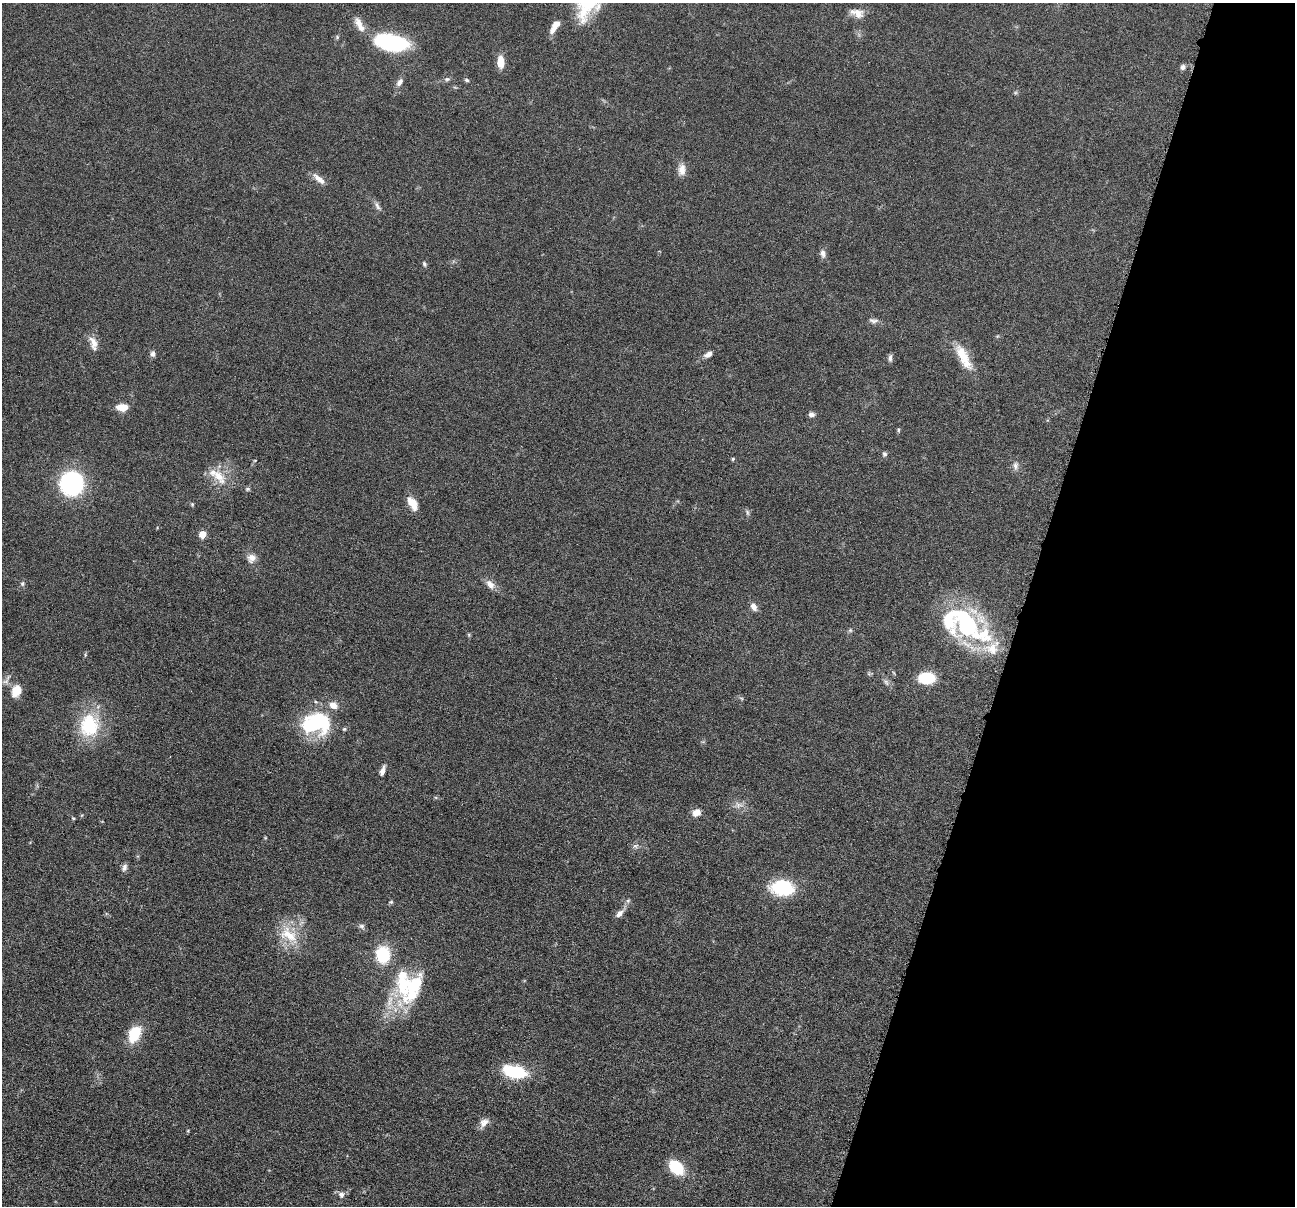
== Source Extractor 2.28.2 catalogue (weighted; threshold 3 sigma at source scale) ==
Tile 8 of 4 x 4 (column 4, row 2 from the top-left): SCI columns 3885-5177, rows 2663-3866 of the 5182 x 5200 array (HDU 1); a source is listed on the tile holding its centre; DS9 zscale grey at full resolution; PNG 1297 x 1208 px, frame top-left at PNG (2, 3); no overlay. Shown black and unused: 21% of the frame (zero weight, under 4 of 8 exposures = <1% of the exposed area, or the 3 px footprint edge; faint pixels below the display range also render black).
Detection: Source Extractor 2.28.2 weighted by HDU 2 'WHT'; one run over the whole footprint, this tile lists its part. Background 0.0362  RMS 0.0035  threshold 0.0142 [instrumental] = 3 sigma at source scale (4.09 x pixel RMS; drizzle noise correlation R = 1.36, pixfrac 0.8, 0.05/0.05 arcsec/px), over >= 5 px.
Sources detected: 75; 1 inside a brighter object's white glare — not listed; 11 inside a brighter listed object's ellipse — not listed separately; the other 63 listed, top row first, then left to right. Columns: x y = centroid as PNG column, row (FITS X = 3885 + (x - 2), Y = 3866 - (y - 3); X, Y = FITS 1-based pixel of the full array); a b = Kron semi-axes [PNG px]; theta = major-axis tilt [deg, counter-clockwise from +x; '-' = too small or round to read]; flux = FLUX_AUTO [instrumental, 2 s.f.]
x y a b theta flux
857 13 18 10 -21 3
359 24 24 9 -62 3.4
555 27 15 6 58 3.5
391 42 35 17 -12 29
501 62 13 7 -89 4
1183 67 7 6 - 1
447 79 8 5 1 0.72
467 80 6 4 -18 0.55
400 82 11 6 56 1.5
682 170 15 9 87 2.6
319 179 20 7 -40 2.5
377 206 13 5 -62 1.2
823 254 10 7 -76 1.5
424 264 7 4 -59 0.59
873 321 13 6 -2 1.2
93 342 18 9 -72 2.8
153 354 7 6 - 1.1
708 354 10 6 28 1.6
964 357 36 11 -62 7.5
890 358 10 5 86 0.91
122 407 10 6 -3 5.9
811 414 7 6 - 1.2
898 430 6 4 89 0.42
884 454 7 6 - 0.68
733 459 4 3 - 0.46
255 460 5 3 - 0.25
1015 466 11 7 -89 1.4
219 476 25 13 -54 6
71 483 21 20 - 38
247 489 7 5 14 0.61
413 503 11 6 -59 6.3
192 504 5 5 - 0.4
747 512 9 5 -77 0.66
202 534 5 5 - 7.5
251 558 12 11 - 2.3
22 584 7 5 88 0.69
490 584 16 9 -50 2.3
754 606 9 6 -65 1.9
966 623 40 32 -53 40
850 630 6 4 -46 0.46
469 635 6 4 -72 0.4
927 678 13 9 0 13
886 682 7 6 - 0.86
17 691 13 9 61 4.8
316 723 34 24 7 26
89 725 30 24 80 18
382 771 12 5 72 1.8
738 805 11 9 -19 1.9
696 813 9 7 19 2.6
73 818 5 3 - 0.35
636 846 8 5 17 0.84
124 867 10 6 70 1.1
782 888 27 16 -5 16
391 902 6 5 - 0.49
619 913 13 7 44 1.8
362 926 8 6 -1 0.83
289 935 32 18 -37 9.8
403 986 50 20 -79 20
134 1034 18 11 64 9.9
514 1072 22 10 -14 21
484 1123 14 9 50 2.2
676 1167 13 9 -51 14
341 1195 7 6 - 1.4